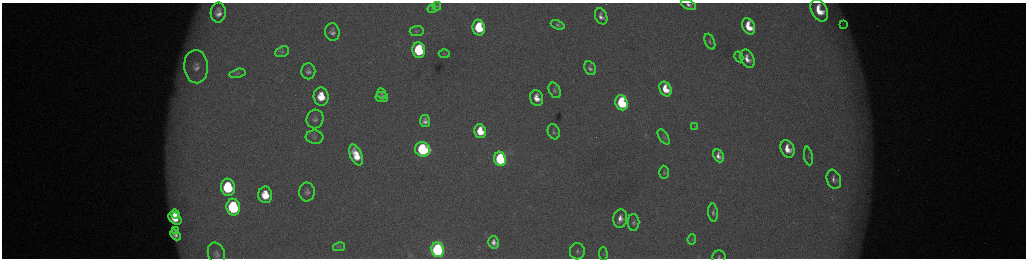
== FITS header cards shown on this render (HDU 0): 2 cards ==
NAXIS1  =                 2048 /fastest changing axis
NAXIS2  =                  512 /next to fastest changing axis

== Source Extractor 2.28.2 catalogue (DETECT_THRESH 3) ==
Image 2048 x 512 px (HDU 0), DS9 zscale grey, zoomed out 1/2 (1 PNG px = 2 x 2 image px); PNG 1028 x 260 px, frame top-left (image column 1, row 511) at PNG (2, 3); each listed source drawn as its Kron ellipse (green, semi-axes under 4 px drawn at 4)
Background 174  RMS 2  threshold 6.05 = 3 sigma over >= 5 px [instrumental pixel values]
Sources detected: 68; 5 cannot appear on this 1/2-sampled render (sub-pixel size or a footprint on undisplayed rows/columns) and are neither listed nor drawn; the other 63 listed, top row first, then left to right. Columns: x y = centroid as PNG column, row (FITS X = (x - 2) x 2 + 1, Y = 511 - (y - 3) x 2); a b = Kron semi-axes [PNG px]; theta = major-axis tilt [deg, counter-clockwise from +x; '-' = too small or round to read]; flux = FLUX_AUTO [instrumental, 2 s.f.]
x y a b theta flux
689 5 8 4 -25 2000
437 6 4 2 - 430
432 9 4 3 - 390
819 10 12 7 -64 12000
218 13 10 7 85 4000
601 16 8 6 -67 2800
843 24 4 2 - 410
558 25 7 4 -21 1200
749 26 9 6 -66 11000
479 28 8 6 -79 23000
417 31 7 5 6 820
332 32 9 7 -82 2500
710 42 8 4 -67 1100
419 50 8 6 -81 38000
282 52 7 5 21 860
444 54 5 3 - 470
739 57 5 3 - 450
747 59 10 6 -64 4500
196 67 17 12 -86 6000
590 68 7 5 -64 1700
308 71 8 7 - 2100
237 73 8 4 13 770
665 89 8 5 -65 9500
555 90 8 5 -64 1300
382 94 5 4 - 790
321 97 9 7 -84 11000
382 97 6 5 - 1900
537 98 8 6 -71 5700
621 103 8 6 -69 40000
315 119 9 8 - 2200
425 121 6 5 - 2200
695 126 4 3 - 380
480 131 7 5 -76 11000
554 132 8 6 -69 1200
315 137 9 6 -5 1500
664 137 8 4 -57 850
423 149 7 7 - 59000
787 149 9 6 -65 7000
356 155 11 6 -66 9700
718 156 7 5 -66 2800
808 156 9 3 -81 710
500 159 7 6 - 51000
664 172 6 4 90 830
834 179 10 7 -71 2400
228 187 8 7 - 36000
307 192 9 8 - 2100
265 195 8 7 - 11000
233 207 8 7 - 62000
713 212 9 5 -86 1400
175 214 4 3 - 3900
175 218 7 5 -42 9600
620 219 9 7 82 3800
633 222 8 6 -88 1400
175 231 4 3 - 1100
175 235 6 4 -48 2200
692 239 5 3 - 530
494 242 6 5 - 2900
339 247 6 1 12 200
438 250 7 6 - 130000
577 251 8 7 - 1600
216 254 11 8 -71 2400
603 254 7 4 -86 650
719 257 6 6 - 1100
At the frame edge (FLAGS 8, measured only in part): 2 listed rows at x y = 689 5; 719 257
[5 sub-pixel or undisplayed-footprint detections neither listed nor drawn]